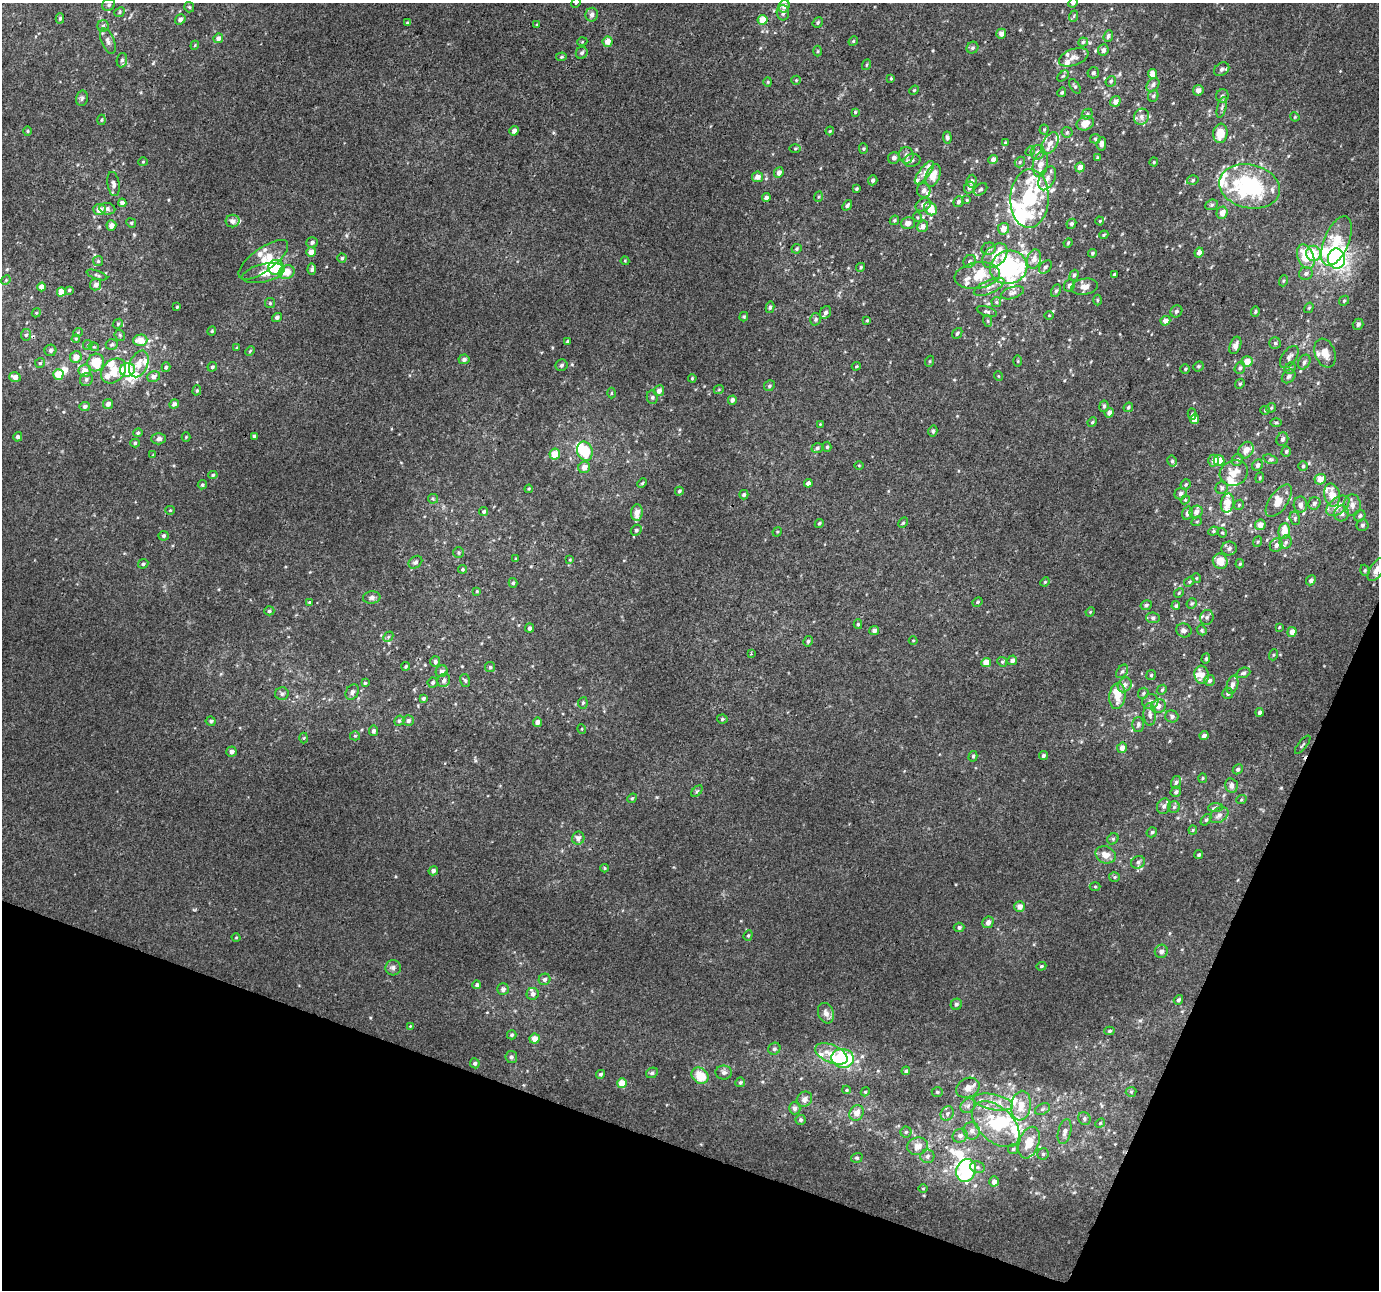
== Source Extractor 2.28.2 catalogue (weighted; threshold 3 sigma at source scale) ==
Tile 15 of 4 x 4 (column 3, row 4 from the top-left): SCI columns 2807-4183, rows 332-1619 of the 5607 x 5748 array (HDU 1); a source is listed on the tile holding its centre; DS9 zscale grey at full resolution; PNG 1381 x 1292 px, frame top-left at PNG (2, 3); each listed source drawn as its Kron ellipse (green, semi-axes under 4 px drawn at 4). Shown black and unused: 18% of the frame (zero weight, under 3 of 4 exposures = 6% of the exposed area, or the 3 px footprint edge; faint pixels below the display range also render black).
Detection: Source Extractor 2.28.2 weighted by HDU 2 'WHT'; one run over the whole footprint, this tile lists its part. Background 0.00237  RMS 0.0038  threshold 0.017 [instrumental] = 3 sigma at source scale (4.5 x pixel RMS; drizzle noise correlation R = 1.50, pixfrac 1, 0.0396/0.0396 arcsec/px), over >= 5 px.
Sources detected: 560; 8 inside a brighter object's white glare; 2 cosmic-ray / hot-pixel residue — neither listed nor drawn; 59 inside a brighter listed object's ellipse — not listed separately; the other 491 listed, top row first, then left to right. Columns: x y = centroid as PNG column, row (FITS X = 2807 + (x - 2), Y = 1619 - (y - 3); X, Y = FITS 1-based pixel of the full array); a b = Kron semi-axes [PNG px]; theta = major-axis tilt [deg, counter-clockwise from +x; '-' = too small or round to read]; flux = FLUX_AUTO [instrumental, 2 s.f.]
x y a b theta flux
576 3 5 4 - 0.47
1073 3 5 4 - 1.1
109 5 7 5 35 0.91
784 6 6 5 - 1.8
189 7 5 5 - 0.49
120 12 5 4 - 0.52
783 13 7 6 - 1.6
592 15 7 6 - 1.5
1074 16 6 3 71 0.45
60 18 5 4 - 0.69
180 19 5 5 - 1.1
762 20 5 5 - 5
407 23 4 3 - 0.52
818 23 6 4 49 0.62
537 25 4 3 - 0.33
103 26 6 6 - 0.83
1001 34 5 4 - 2
1108 36 6 4 71 0.9
218 38 5 4 - 1.5
108 41 13 6 -68 1.6
853 41 5 4 - 0.46
582 42 5 3 - 0.29
608 42 5 5 - 3.4
1083 42 5 4 - 0.6
195 45 4 3 - 0.34
972 48 6 5 - 0.81
1103 50 6 5 - 1.3
818 51 5 3 - 0.36
582 53 6 5 - 1
561 57 5 4 - 0.54
1074 57 15 8 21 2
122 60 7 5 78 0.99
866 65 5 3 - 0.44
1222 69 8 6 33 1.1
1093 73 6 5 - 0.87
1153 74 5 4 - 3.1
1063 76 7 4 43 0.6
891 78 3 3 - 0.35
796 80 5 4 - 0.4
1111 81 5 5 - 0.65
768 82 4 4 - 0.39
1153 85 7 5 48 1
1075 86 8 4 -56 0.7
914 90 5 4 - 0.43
1198 90 5 5 - 1.8
1062 92 5 4 - 0.48
1153 96 6 5 - 0.68
1222 96 6 6 - 0.96
82 98 8 6 77 0.95
1115 101 6 5 - 2
1222 107 11 4 74 0.94
855 112 4 4 - 0.44
1087 114 6 5 - 0.71
1141 117 8 7 - 1.4
1295 117 5 4 - 0.34
101 120 5 3 - 0.45
1085 123 9 7 23 4.2
1044 129 5 4 - 0.47
27 131 5 3 - 0.39
514 131 5 4 - 1.4
830 131 4 3 - 0.38
1067 132 5 5 - 0.57
1220 133 9 7 82 6.1
947 138 6 4 -85 0.68
1095 139 5 4 - 0.66
1005 143 4 4 - 0.45
1050 143 12 7 56 2.3
1101 144 7 4 83 1.5
795 149 5 4 - 0.43
863 149 5 4 - 0.51
1030 151 5 4 - 0.44
1038 152 7 7 - 1.2
906 155 8 7 - 1.8
894 158 6 5 - 1.4
1097 158 3 3 - 0.45
993 159 5 4 - 1.5
912 160 8 6 12 1.3
143 162 5 4 - 0.4
1020 162 5 4 - 0.63
1154 162 4 4 - 0.41
1040 164 13 7 78 2.7
1080 167 5 4 - 2.6
779 173 5 4 - 1.7
924 173 14 5 52 2.1
933 175 12 7 70 5.2
757 177 5 5 - 2.2
1047 178 13 7 63 2.3
873 180 5 4 - 0.92
1193 180 6 4 17 0.66
971 181 6 5 - 1.3
113 184 12 6 -81 1.5
1249 186 31 21 -13 38
969 187 6 5 - 1.3
856 189 4 3 - 0.55
981 189 7 5 37 0.76
924 190 7 6 - 1.5
818 197 5 3 - 0.44
766 198 4 4 - 1.5
1030 199 29 19 87 25
967 200 4 4 - 0.44
958 202 5 4 - 0.86
122 203 4 4 - 1.5
847 205 6 4 52 0.83
923 205 8 6 31 1.3
1212 205 6 5 - 0.63
99 209 6 5 - 2.7
107 209 8 5 -8 1.2
930 209 7 5 -49 5.2
1222 213 6 5 - 2.5
917 217 5 3 - 0.35
894 220 5 4 - 0.52
233 221 7 6 - 1.8
1100 221 4 4 - 0.37
131 223 5 4 - 0.56
908 223 7 6 - 2
1071 224 5 4 - 0.75
111 225 5 5 - 2.1
923 226 6 5 - 1.8
1004 229 6 5 - 3.3
1104 235 5 3 - 0.46
1336 241 26 12 67 12
312 242 6 5 - 1
1068 243 5 4 - 0.42
797 249 5 4 - 0.55
988 249 7 6 - 0.98
311 252 5 4 - 2.9
1092 253 4 4 - 0.58
1199 253 5 4 - 1.5
1313 253 8 7 - 7.5
995 256 14 10 43 4.7
1306 257 13 8 -69 8.8
342 258 4 4 - 0.65
1034 259 10 7 74 2.4
1336 259 10 8 -87 86
263 260 29 11 36 6.1
98 261 5 5 - 0.56
625 261 4 4 - 0.35
970 261 7 6 - 0.82
276 267 8 7 - 13
861 267 4 4 - 0.54
1009 267 19 16 18 53
1045 267 7 5 50 1.2
312 269 6 4 85 0.86
287 272 8 6 24 4.7
263 273 21 9 13 4.3
1306 273 7 6 - 1
1114 274 3 2 - 0.41
97 275 11 3 -19 0.65
1074 275 6 4 71 0.7
977 276 23 13 8 8
6 280 5 4 - 0.45
1283 281 5 3 - 0.43
96 285 5 5 - 1.7
1069 286 6 5 - 1
42 287 4 4 - 3.2
989 287 16 6 24 2.5
1084 287 13 8 10 2.6
69 290 4 4 - 0.49
1056 291 6 4 62 0.65
61 292 4 4 - 4.5
1012 293 12 5 17 1.6
1097 300 5 3 - 0.37
1344 301 5 4 - 0.49
996 302 5 5 - 0.54
270 303 5 5 - 0.52
177 307 4 3 - 0.39
770 307 6 4 79 0.78
1309 308 5 4 - 0.43
987 311 10 4 -18 0.74
1176 311 6 5 - 1
1255 311 5 4 - 0.53
825 312 7 5 57 1.3
36 313 5 3 - 0.35
1049 315 5 3 - 0.32
277 317 5 4 - 0.96
744 317 5 4 - 0.48
815 319 6 5 - 0.68
867 320 4 4 - 0.36
988 321 6 4 -71 0.47
1165 321 5 4 - 2.2
118 324 5 4 - 0.54
1358 324 5 5 - 1.3
212 331 4 4 - 0.42
78 332 5 3 - 0.34
957 333 6 4 48 0.68
26 335 6 5 - 0.75
120 335 6 5 - 0.53
76 339 4 4 - 0.34
140 340 7 5 2 4.7
567 341 4 3 - 0.53
1275 343 6 6 - 0.8
112 344 6 5 - 0.64
88 345 5 4 - 0.47
1235 345 9 5 70 1.9
94 347 5 3 - 0.36
237 348 4 3 - 0.47
50 350 6 5 - 0.78
250 351 5 3 - 0.39
1325 353 15 10 -68 4.1
76 357 6 5 - 3.1
1289 357 12 7 55 1.8
464 359 5 5 - 1.1
930 361 5 3 - 0.39
1018 361 6 4 -89 0.37
96 362 9 8 - 11
1247 362 5 5 - 4.3
1304 362 8 5 62 1.1
40 363 5 5 - 0.55
139 364 14 9 66 3.8
561 365 6 6 - 0.77
856 366 4 3 - 0.41
1198 366 5 4 - 0.55
166 367 5 4 - 0.73
212 367 5 4 - 0.64
1240 368 6 5 - 0.78
1290 368 6 5 - 0.66
1185 369 5 4 - 0.52
127 370 7 6 - 12
85 371 6 6 - 3.4
113 371 14 10 45 6.2
58 374 5 5 - 6.1
154 376 6 5 - 1.7
998 376 5 3 - 0.3
1289 376 7 6 - 1.1
15 377 6 4 -19 2.3
692 378 4 3 - 0.37
86 379 7 6 - 1.1
1240 384 5 4 - 0.5
769 386 5 5 - 0.65
719 389 5 3 - 0.34
197 390 5 4 - 0.49
659 391 5 5 - 1.8
611 393 5 3 - 0.37
652 397 7 5 -77 0.73
732 400 4 4 - 1.3
108 404 5 5 - 1.3
174 404 5 4 - 1.2
85 406 5 4 - 1.3
1104 406 6 4 78 0.83
1128 407 5 4 - 0.63
1271 408 5 4 - 0.48
1265 410 5 4 - 0.44
1109 413 5 4 - 1.5
1192 414 5 4 - 0.49
1194 419 4 4 - 3.7
1092 422 5 4 - 0.51
1276 423 5 3 - 0.47
820 424 4 4 - 0.29
933 431 5 4 - 0.83
138 433 5 4 - 0.7
254 436 4 4 - 0.52
18 437 5 4 - 1
186 437 4 4 - 0.33
159 439 7 5 1 1.3
1282 439 7 5 67 0.98
135 443 4 4 - 0.62
827 447 5 4 - 0.59
817 448 6 4 19 0.73
1246 450 9 7 55 3.1
585 451 10 7 -71 12
1286 451 5 4 - 0.64
555 454 5 5 - 4.8
153 455 3 3 - 0.26
1271 459 7 4 -18 0.61
1237 460 6 5 - 0.83
1172 461 5 4 - 0.73
1213 461 6 5 - 1.7
1219 461 5 5 - 4.5
859 465 4 3 - 0.28
1257 465 6 5 - 1.1
1303 466 5 5 - 0.69
584 467 6 5 - 2.4
1234 473 14 12 28 5.3
213 475 5 4 - 0.51
1260 478 5 4 - 0.51
1320 479 5 5 - 3.8
642 483 5 4 - 0.42
808 483 4 4 - 1.3
202 485 5 4 - 0.64
1186 485 5 5 - 0.63
1222 488 6 6 - 1.1
529 489 4 3 - 0.35
679 491 4 4 - 0.62
1181 494 6 5 - 1.2
744 495 5 4 - 0.72
1332 495 11 8 -79 4.9
433 499 5 4 - 0.49
1185 500 4 3 - 0.35
1279 501 19 9 54 4.3
1227 503 9 6 79 3.7
1314 503 6 6 - 1.2
1239 505 5 4 - 0.53
1300 505 8 6 88 1.8
1352 505 11 8 89 2.1
1338 506 13 8 37 4.3
170 510 5 4 - 0.41
484 511 5 4 - 0.67
1196 512 7 6 - 2
637 513 8 6 84 3.1
1187 513 7 5 74 1.3
1342 513 8 7 - 1.7
1360 516 6 5 - 0.82
1295 518 7 5 -74 0.7
1197 521 5 3 - 0.38
819 523 5 4 - 0.63
903 523 6 4 61 0.56
1260 525 5 5 - 2.7
1362 525 6 6 - 0.79
636 530 6 5 - 0.78
1213 531 5 4 - 0.54
1284 531 8 5 81 4.9
777 532 5 4 - 0.38
1222 533 5 4 - 0.5
164 536 5 5 - 0.79
1257 542 5 3 - 0.4
1286 542 6 6 - 0.84
1276 545 7 6 - 1.3
1229 548 7 7 - 1.2
458 553 5 5 - 0.63
516 559 4 3 - 0.39
570 560 3 3 - 0.3
1220 561 8 7 - 4.9
415 562 7 5 37 0.99
143 564 5 4 - 0.78
1240 564 4 3 - 0.42
462 569 4 4 - 0.41
1377 569 13 6 56 2.8
1365 570 6 4 -72 0.54
1196 578 5 3 - 0.31
1311 580 5 4 - 1.1
1189 581 6 4 35 0.49
1045 582 5 4 - 0.39
513 583 5 4 - 0.58
477 591 4 3 - 0.34
1179 593 5 4 - 0.41
372 598 9 6 7 1.1
309 602 3 3 - 0.33
977 602 5 4 - 0.48
1192 604 5 5 - 0.56
1146 605 6 5 - 0.82
1176 606 4 4 - 0.63
269 611 5 4 - 0.69
1090 612 5 4 - 0.33
1207 617 7 6 - 0.96
1153 618 7 5 -11 0.85
858 624 5 4 - 0.5
1279 627 4 3 - 0.31
530 628 4 4 - 0.96
874 630 5 4 - 1.2
1184 630 8 7 - 1.1
1202 630 5 4 - 0.55
1292 632 5 4 - 2.6
388 637 6 4 47 0.6
913 640 4 3 - 0.32
808 641 5 4 - 0.8
751 654 3 3 - 0.33
1273 655 5 3 - 0.39
1206 659 5 4 - 0.51
1012 660 5 5 - 1.2
435 662 5 5 - 0.95
986 662 5 4 - 4.2
1002 662 5 4 - 0.49
406 666 4 3 - 0.54
490 667 5 5 - 0.52
442 671 6 5 - 1.4
1122 671 7 5 52 0.83
1243 673 7 5 20 0.88
1151 675 5 4 - 0.46
1202 675 9 7 -82 3
444 680 7 6 - 1.2
465 680 6 5 - 0.64
1210 680 5 5 - 0.96
365 683 4 4 - 0.49
433 683 5 5 - 0.78
1125 685 8 6 55 1.7
1232 685 9 5 74 1.8
1162 690 5 4 - 0.54
352 692 8 6 59 1.2
1143 693 6 5 - 0.57
1228 693 5 5 - 0.79
282 694 6 6 - 0.95
1117 696 13 8 85 5.1
423 698 4 3 - 0.73
1150 702 8 7 - 1.5
583 703 5 4 - 0.66
1159 706 8 6 39 1.9
1260 712 4 4 - 0.97
1150 714 11 6 -88 1.5
1172 716 6 6 - 1.2
722 719 5 4 - 0.59
211 721 5 4 - 0.76
399 721 5 4 - 0.74
408 721 5 5 - 1.1
537 722 4 4 - 1.8
1138 724 7 6 - 0.97
582 729 5 3 - 0.29
373 731 5 4 - 1.1
355 736 5 4 - 0.44
1204 736 4 3 - 1.2
304 738 5 3 - 0.36
1303 745 11 3 51 0.53
1122 748 5 5 - 2.1
231 751 5 5 - 1.6
973 756 5 4 - 0.67
1043 756 4 4 - 0.77
1238 769 5 4 - 0.78
1202 778 5 3 - 0.36
1176 782 7 5 73 0.82
1231 785 7 6 - 1.6
697 791 7 4 45 0.55
1176 792 5 5 - 0.92
632 798 5 4 - 0.43
1241 800 5 3 - 0.38
1164 806 8 6 64 1.3
1174 807 6 6 - 0.75
1215 807 7 4 2 0.78
1219 815 10 7 33 1.9
1206 820 6 4 52 0.61
1193 830 4 4 - 0.41
1152 832 5 5 - 0.74
578 838 6 6 - 1.8
1113 839 6 5 - 0.65
1106 855 10 8 -24 3.4
1199 855 4 3 - 0.61
1138 862 7 6 - 1.1
605 868 4 4 - 0.39
433 871 5 4 - 1.3
1114 877 5 5 - 0.59
1095 886 5 3 - 0.39
1020 906 5 5 - 2.2
988 922 6 5 - 1.7
959 927 5 4 - 0.73
748 935 5 4 - 0.48
236 938 4 3 - 0.31
1161 951 7 6 - 1.5
1041 966 5 4 - 0.49
393 968 8 7 - 1.3
544 979 6 5 - 1.2
477 985 4 4 - 0.84
503 989 6 6 - 1.4
533 994 6 6 - 1.3
1178 1000 5 4 - 0.82
956 1004 6 5 - 0.88
826 1013 10 7 -70 2.3
410 1026 4 4 - 0.28
1109 1031 5 4 - 0.54
512 1035 5 4 - 0.64
535 1039 5 5 - 3.1
774 1049 6 5 - 0.85
831 1054 17 9 -23 4.9
511 1057 6 6 - 1
843 1058 11 9 -8 35
475 1063 5 5 - 0.93
906 1071 4 4 - 0.6
724 1072 8 7 - 1.3
652 1073 6 5 - 0.88
601 1074 4 4 - 0.72
700 1076 9 7 -42 7.8
740 1082 5 5 - 0.59
622 1083 5 5 - 5.4
968 1088 12 9 25 2.9
846 1090 4 4 - 0.41
865 1092 4 3 - 0.33
937 1092 5 4 - 0.6
1131 1092 5 5 - 0.54
804 1099 8 7 - 2
993 1102 20 8 -11 4.8
968 1106 8 6 46 1.4
1021 1106 15 9 81 5.7
795 1108 6 6 - 1.2
1042 1109 8 5 27 0.94
856 1113 8 6 57 3.2
947 1114 7 6 - 1.2
1084 1118 6 6 - 0.85
801 1120 5 5 - 0.74
1100 1123 5 4 - 0.45
996 1124 28 17 -43 18
972 1131 9 8 - 2
906 1132 5 5 - 0.79
1065 1132 13 6 76 1.8
960 1136 8 6 31 1.5
1029 1143 16 9 71 6.3
917 1146 10 8 19 3.4
1013 1149 5 5 - 0.67
1043 1154 6 5 - 0.72
927 1156 7 7 - 1.3
857 1158 6 4 19 0.6
977 1167 7 6 - 1.2
966 1170 12 9 68 36
994 1181 5 4 - 2.2
923 1188 4 3 - 0.29
Overlapping masked pixels (flux is a lower limit): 1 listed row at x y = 1336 259
Isophote crosses this tile's border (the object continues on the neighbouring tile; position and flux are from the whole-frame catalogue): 4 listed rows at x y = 576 3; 1073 3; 109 5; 1377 569